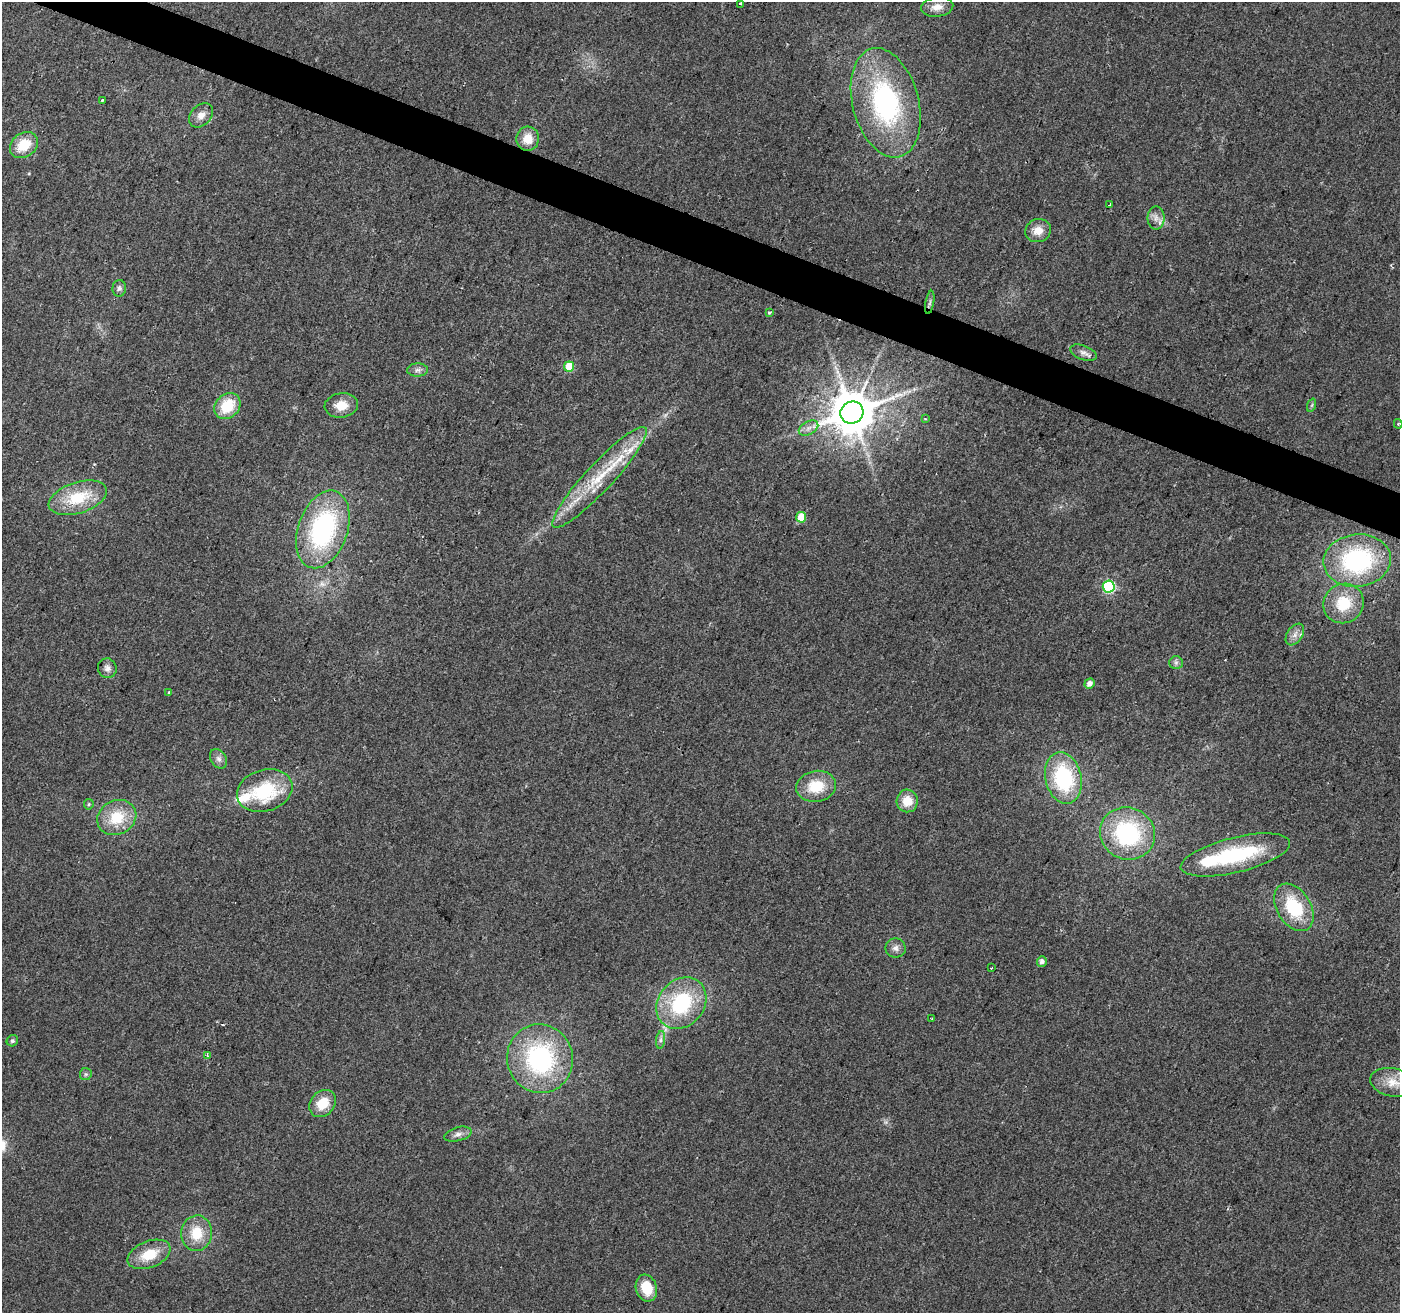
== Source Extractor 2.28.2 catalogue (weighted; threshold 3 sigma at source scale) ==
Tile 11 of 4 x 4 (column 3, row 3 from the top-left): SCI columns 2797-4194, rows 1520-2830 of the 5600 x 5726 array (HDU 1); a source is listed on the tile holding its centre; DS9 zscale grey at full resolution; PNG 1402 x 1315 px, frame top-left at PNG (2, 2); each listed source drawn as its Kron ellipse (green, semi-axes under 4 px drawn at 4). Shown black and unused: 3% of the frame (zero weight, under 2 of 3 exposures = <1% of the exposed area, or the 3 px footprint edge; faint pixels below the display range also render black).
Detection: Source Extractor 2.28.2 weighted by HDU 2 'WHT'; one run over the whole footprint, this tile lists its part. Background 0.0484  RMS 0.0068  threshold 0.0306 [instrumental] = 3 sigma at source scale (4.5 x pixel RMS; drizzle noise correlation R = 1.50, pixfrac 1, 0.0396/0.0396 arcsec/px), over >= 5 px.
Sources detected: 65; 1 cosmic-ray / hot-pixel residue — neither listed nor drawn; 3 inside a brighter listed object's ellipse — not listed separately; the other 61 listed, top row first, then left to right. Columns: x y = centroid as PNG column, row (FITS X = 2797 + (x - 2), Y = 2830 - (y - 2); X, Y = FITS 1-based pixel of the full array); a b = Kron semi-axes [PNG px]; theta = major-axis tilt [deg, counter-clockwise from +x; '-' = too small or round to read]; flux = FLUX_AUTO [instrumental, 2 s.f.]
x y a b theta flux
741 3 3 3 - 1.5
937 7 16 9 7 6.2
102 100 3 3 - 2.4
886 103 56 33 -75 120
201 115 14 10 46 5.8
528 139 12 11 - 10
24 145 15 12 36 18
1110 204 4 2 - 0.72
1156 218 11 8 90 4.6
1038 231 13 11 19 8
119 288 8 6 84 2.1
930 302 12 3 80 1.6
769 313 3 3 - 1.9
1084 353 13 7 -21 3.6
569 366 5 5 - 29
418 370 10 6 1 2.9
341 405 17 12 7 10
1312 405 7 4 71 1
227 406 14 11 46 22
852 412 12 11 - 2900
925 419 3 3 - 0.74
1398 424 5 4 - 0.91
809 428 10 6 27 3.6
600 477 67 13 47 40
78 498 30 15 18 29
801 517 5 5 - 18
323 529 40 24 71 110
1357 561 34 26 6 91
1109 586 6 6 - 87
1343 603 21 19 35 24
1295 635 12 7 56 4.2
1176 663 7 6 - 2
107 668 10 9 - 3.3
1089 684 5 4 - 4
169 692 3 2 - 1.3
219 759 10 7 -56 3.1
1063 778 26 18 -77 62
816 786 20 15 10 20
265 791 28 20 17 48
907 801 11 10 - 11
89 804 5 5 - 1
117 817 20 17 26 22
1127 833 28 26 -26 74
1235 855 56 17 13 59
1294 907 26 17 -58 36
896 948 10 9 - 3.4
1042 961 5 5 - 2.9
991 968 3 2 - 0.57
681 1003 27 23 49 57
932 1019 2 2 - 0.73
661 1040 9 4 82 2
12 1041 6 5 - 1.4
207 1055 4 3 - 1.9
540 1059 34 33 - 96
86 1074 6 6 - 1.4
1393 1082 23 14 -12 12
323 1103 15 12 46 14
458 1134 14 7 15 3.4
197 1233 18 15 86 18
149 1254 22 13 22 18
646 1288 14 10 -71 17